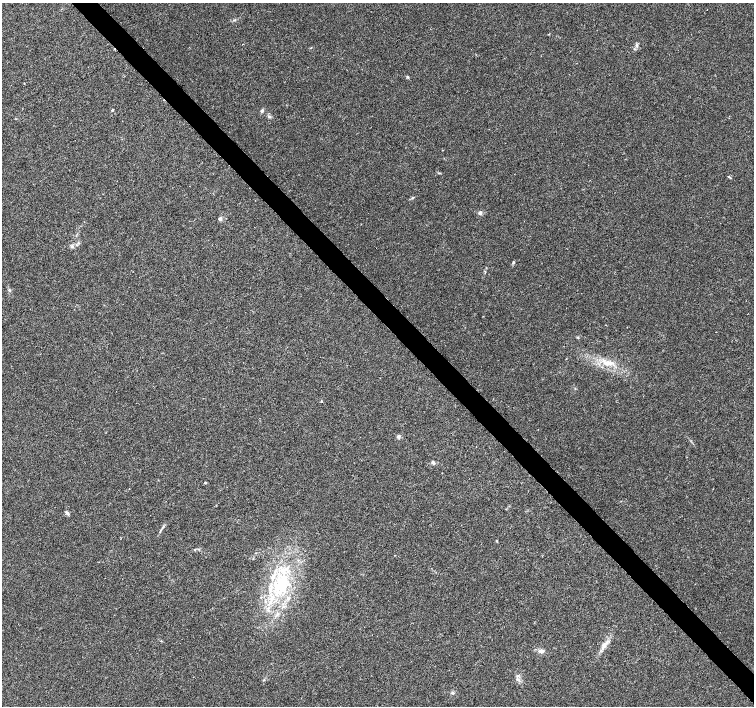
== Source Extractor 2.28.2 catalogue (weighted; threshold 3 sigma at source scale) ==
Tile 6 of 4 x 4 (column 2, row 2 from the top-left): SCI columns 1505-3008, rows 2965-4372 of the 6022 x 5995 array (HDU 1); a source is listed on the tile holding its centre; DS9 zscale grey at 2 x 2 block average (1 PNG px = mean of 2 x 2 image px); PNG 756 x 708 px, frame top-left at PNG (2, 3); no overlay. Shown black and unused: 4% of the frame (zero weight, under 3 of 4 exposures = <1% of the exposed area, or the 3 px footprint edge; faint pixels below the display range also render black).
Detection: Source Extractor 2.28.2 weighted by HDU 2 'WHT'; one run over the whole footprint, this tile lists its part. Background 0.00756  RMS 0.0021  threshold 0.00959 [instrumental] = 3 sigma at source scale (4.5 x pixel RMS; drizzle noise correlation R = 1.50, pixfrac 1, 0.0396/0.0396 arcsec/px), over >= 5 px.
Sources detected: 32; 2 inside a brighter listed object's ellipse — not listed separately; the other 30 listed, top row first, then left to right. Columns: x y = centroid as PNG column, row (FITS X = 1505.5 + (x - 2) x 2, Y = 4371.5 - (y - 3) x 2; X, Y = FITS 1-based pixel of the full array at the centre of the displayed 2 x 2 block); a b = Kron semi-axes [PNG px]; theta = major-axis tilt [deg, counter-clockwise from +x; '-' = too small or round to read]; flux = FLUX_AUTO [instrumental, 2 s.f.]
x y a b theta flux
235 20 3 2 - 0.4
637 45 5 4 - 0.94
408 77 4 3 - 0.56
112 110 3 2 - 0.48
262 110 4 4 - 0.79
269 116 5 3 - 0.98
729 177 5 2 - 0.53
413 198 4 2 - 0.44
480 213 5 4 - 1.1
220 219 5 4 - 0.93
72 246 5 4 - 0.99
513 262 5 2 - 0.53
9 290 5 2 - 0.54
578 337 3 2 - 0.35
606 363 6 5 - 2.3
321 401 3 2 - 0.37
398 436 4 3 - 1.1
433 462 6 4 -55 0.96
205 483 2 2 - 0.72
67 513 6 3 -47 1
497 541 4 3 - 0.37
275 570 5 3 - 0.91
280 584 18 14 39 18
261 597 3 2 - 0.27
288 598 4 3 - 0.79
265 602 3 3 - 0.46
278 614 3 2 - 0.56
605 644 5 3 - 1.2
541 651 7 5 -7 1.7
453 693 4 3 - 0.65
Diffuse or blended objects may show on this block-average render without a row.